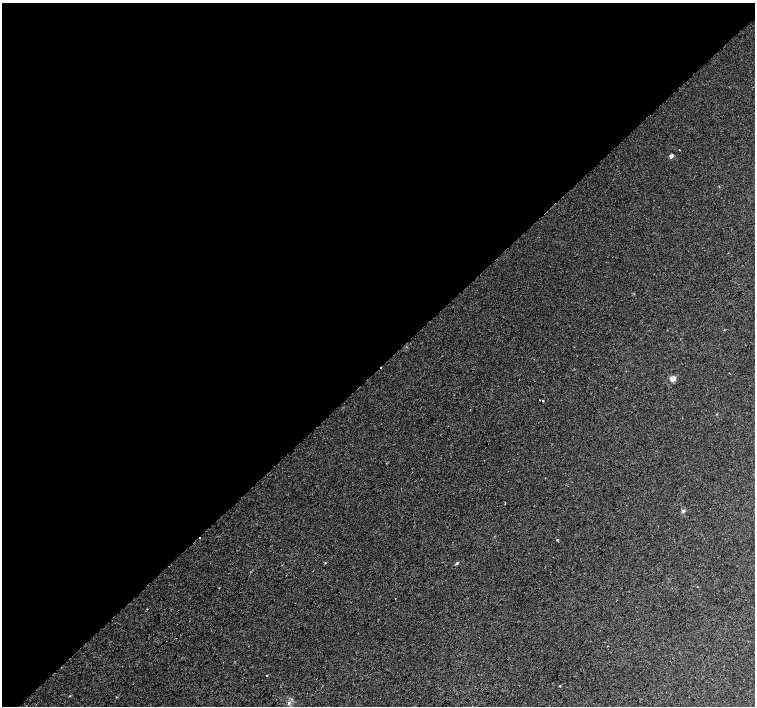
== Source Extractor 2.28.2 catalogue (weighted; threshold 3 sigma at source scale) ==
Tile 2 of 4 x 4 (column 2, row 1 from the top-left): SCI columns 1544-3049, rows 4480-5887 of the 6093 x 6076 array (HDU 1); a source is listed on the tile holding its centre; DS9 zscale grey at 2 x 2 block average (1 PNG px = mean of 2 x 2 image px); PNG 757 x 708 px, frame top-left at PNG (2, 3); no overlay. Shown black and unused: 52% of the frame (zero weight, under 2 of 3 exposures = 2% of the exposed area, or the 3 px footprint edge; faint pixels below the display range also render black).
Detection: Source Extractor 2.28.2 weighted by HDU 2 'WHT'; one run over the whole footprint, this tile lists its part. Background 0.00501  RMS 0.0038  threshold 0.0171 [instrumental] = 3 sigma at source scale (4.5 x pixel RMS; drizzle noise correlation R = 1.50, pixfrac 1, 0.0396/0.0396 arcsec/px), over >= 5 px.
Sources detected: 14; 2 cosmic-ray / hot-pixel residue — not listed; the other 12 listed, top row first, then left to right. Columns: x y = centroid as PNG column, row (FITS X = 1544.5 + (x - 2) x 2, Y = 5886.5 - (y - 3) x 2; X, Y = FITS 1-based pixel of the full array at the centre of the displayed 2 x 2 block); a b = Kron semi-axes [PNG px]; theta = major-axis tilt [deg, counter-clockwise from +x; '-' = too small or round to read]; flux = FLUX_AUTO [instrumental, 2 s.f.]
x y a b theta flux
679 150 2 2 - 0.38
671 156 4 3 - 2.8
673 379 4 3 - 8
539 400 2 2 - 0.57
543 401 2 2 - 0.59
683 511 4 4 - 1.5
557 540 2 2 - 1.5
325 563 3 2 - 0.52
457 563 4 3 - 1.2
267 675 2 2 - 1.7
560 686 3 2 - 0.63
288 703 4 3 - 1